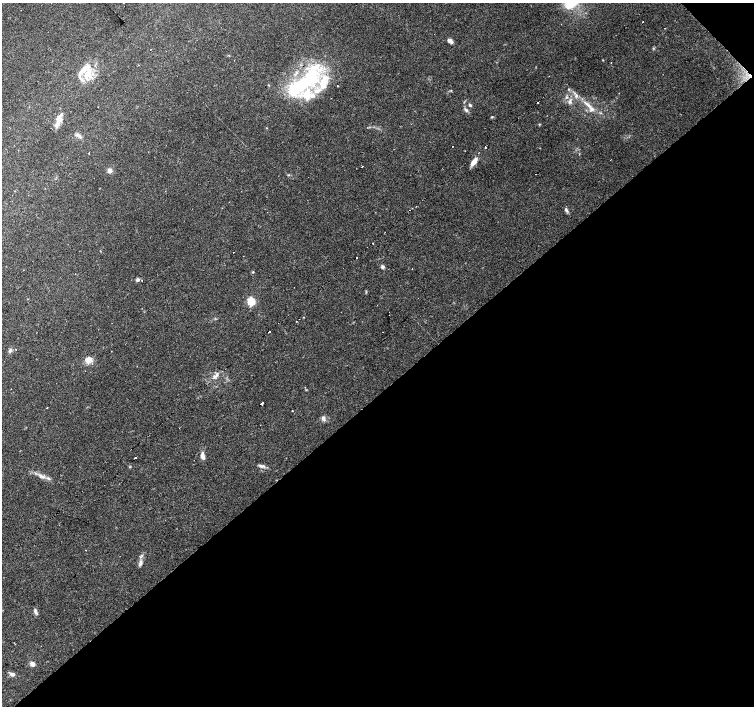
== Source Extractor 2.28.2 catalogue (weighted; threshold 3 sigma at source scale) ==
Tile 12 of 4 x 4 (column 4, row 3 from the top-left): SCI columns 4515-6018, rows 1622-3029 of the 6018 x 5993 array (HDU 1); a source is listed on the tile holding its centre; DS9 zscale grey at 2 x 2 block average (1 PNG px = mean of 2 x 2 image px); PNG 756 x 708 px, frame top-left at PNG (2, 3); no overlay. Shown black and unused: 45% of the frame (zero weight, under 2 of 3 exposures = <1% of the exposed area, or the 3 px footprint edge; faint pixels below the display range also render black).
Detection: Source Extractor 2.28.2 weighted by HDU 2 'WHT'; one run over the whole footprint, this tile lists its part. Background 0.067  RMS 0.0058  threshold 0.0263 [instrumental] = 3 sigma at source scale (4.5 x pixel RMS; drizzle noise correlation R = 1.50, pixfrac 1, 0.0396/0.0396 arcsec/px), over >= 5 px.
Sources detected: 76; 10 cosmic-ray / hot-pixel residue — not listed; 15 inside a brighter listed object's ellipse — not listed separately; the other 51 listed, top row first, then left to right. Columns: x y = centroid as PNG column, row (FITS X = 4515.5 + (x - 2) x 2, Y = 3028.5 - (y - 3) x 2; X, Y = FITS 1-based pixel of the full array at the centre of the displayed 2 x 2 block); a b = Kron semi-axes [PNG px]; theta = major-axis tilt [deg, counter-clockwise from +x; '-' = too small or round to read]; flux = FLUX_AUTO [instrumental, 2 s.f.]
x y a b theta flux
643 22 2 2 - 0.75
665 28 2 2 - 0.68
450 41 7 4 -26 5.6
150 50 2 2 - 0.82
603 60 3 2 - 0.66
89 73 17 9 90 22
304 83 51 16 38 140
337 86 2 2 - 10
569 89 3 3 - 1.3
537 102 2 2 - 2.1
570 102 6 6 - 4.5
470 105 4 3 - 2.3
588 105 19 4 -40 12
466 110 6 3 -41 3.3
492 117 3 2 - 0.93
59 120 15 7 77 12
79 136 8 4 -42 4
452 146 2 2 - 5.1
485 147 2 2 - 22
89 153 2 2 - 1.1
474 162 9 4 57 13
362 166 2 2 - 0.83
109 170 3 3 - 21
288 175 3 3 - 1
416 206 2 2 - 0.67
412 208 2 2 - 2.3
566 210 6 4 -52 3
373 243 2 2 - 1.3
383 267 5 4 - 3.1
253 272 3 2 - 1.3
137 280 4 4 - 3.3
251 301 3 3 - 91
299 319 2 2 - 2.7
296 321 2 2 - 2.3
269 331 2 2 - 6.6
10 351 5 4 - 2.9
88 360 10 8 10 10
215 376 6 3 -35 3.9
261 403 3 2 - 15
47 407 2 2 - 2.7
292 411 2 2 - 0.62
323 418 7 4 -55 4.5
260 425 2 2 - 0.41
202 456 9 5 -83 6.7
135 458 2 2 - 1.8
261 466 9 4 -23 3.9
42 476 10 4 -13 5.9
140 565 6 4 49 3.1
35 611 8 4 -70 3.7
32 664 5 4 - 5.9
12 674 5 4 - 5
Diffuse or blended objects may show on this block-average render without a row.